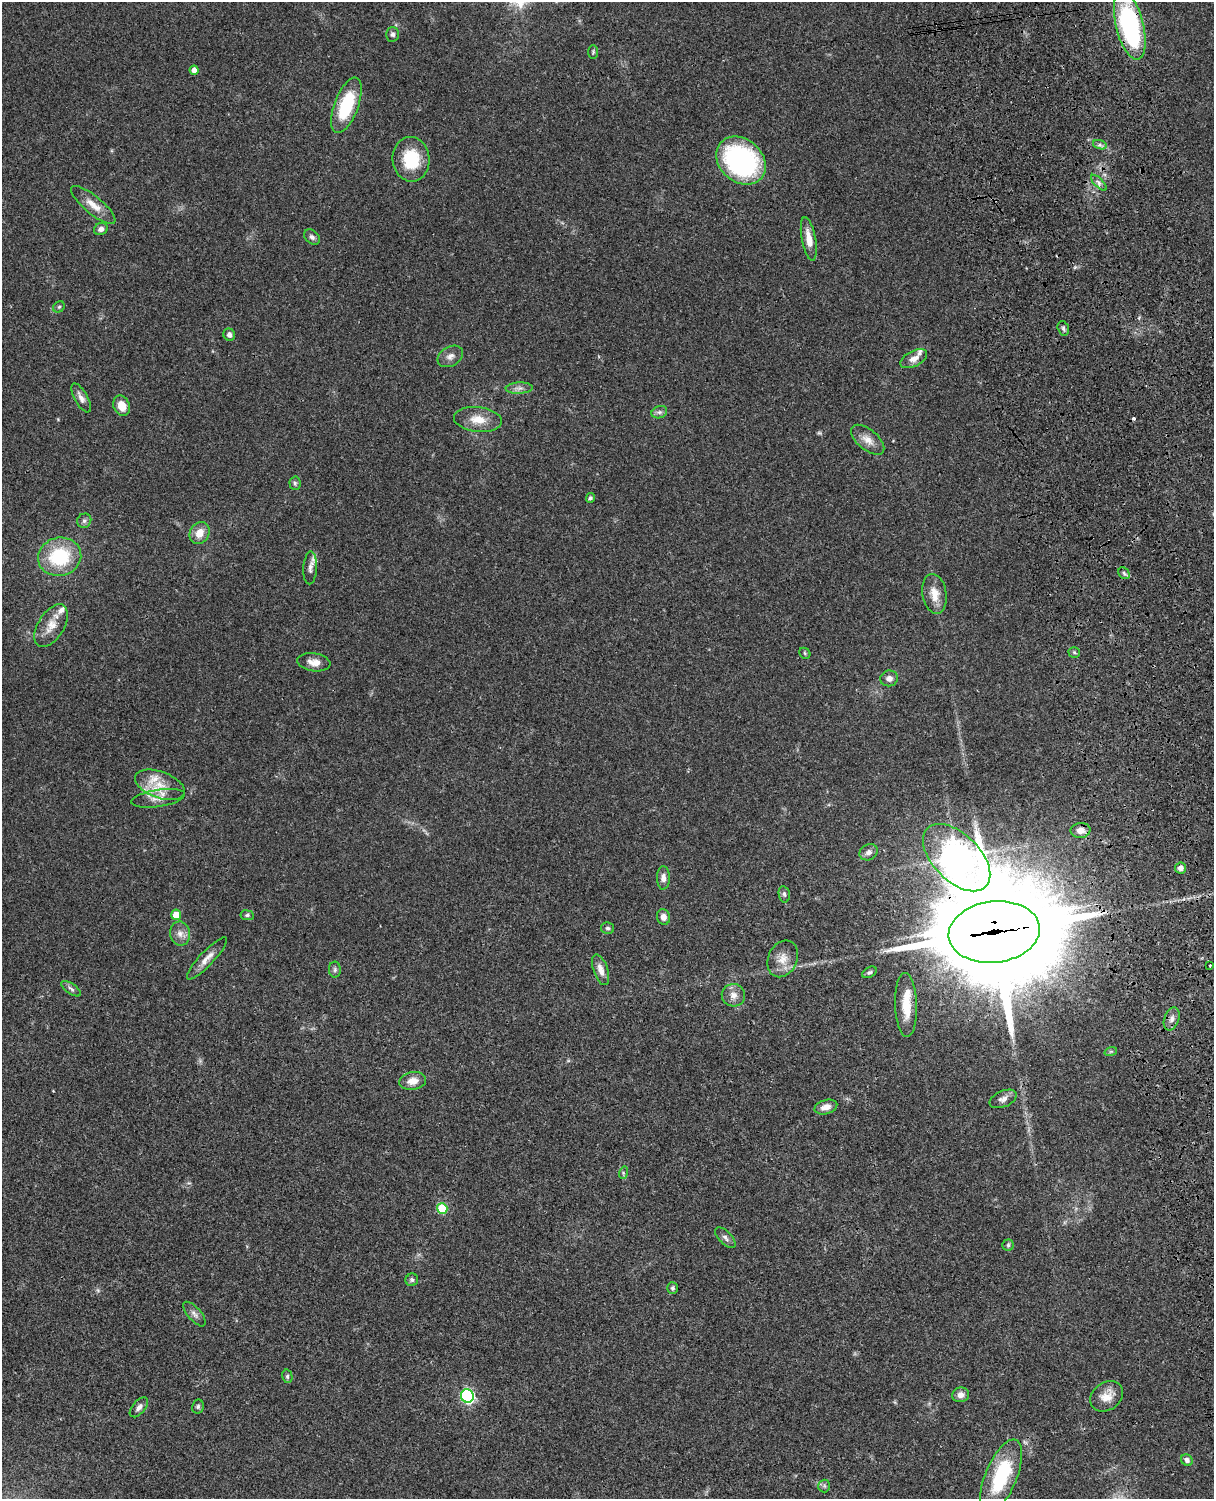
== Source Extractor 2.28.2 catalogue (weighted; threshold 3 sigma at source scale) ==
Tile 6 of 4 x 3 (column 2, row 2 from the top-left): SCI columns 1334-2545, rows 1772-3268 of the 5089 x 4926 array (HDU 1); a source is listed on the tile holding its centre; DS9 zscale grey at full resolution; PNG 1216 x 1501 px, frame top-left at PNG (2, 2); each listed source drawn as its Kron ellipse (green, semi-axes under 4 px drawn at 4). Shown black and unused: <1% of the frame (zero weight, under 3 of 4 exposures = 6% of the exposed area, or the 3 px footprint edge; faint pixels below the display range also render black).
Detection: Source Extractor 2.28.2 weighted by HDU 2 'WHT'; one run over the whole footprint, this tile lists its part. Background 0.0794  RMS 0.0059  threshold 0.0266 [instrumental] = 3 sigma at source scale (4.5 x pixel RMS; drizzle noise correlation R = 1.50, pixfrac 1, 0.05/0.05 arcsec/px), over >= 5 px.
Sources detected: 88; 1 too faint to see at this stretch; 1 cosmic-ray / hot-pixel residue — neither listed nor drawn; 5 inside a brighter listed object's ellipse — not listed separately; the other 81 listed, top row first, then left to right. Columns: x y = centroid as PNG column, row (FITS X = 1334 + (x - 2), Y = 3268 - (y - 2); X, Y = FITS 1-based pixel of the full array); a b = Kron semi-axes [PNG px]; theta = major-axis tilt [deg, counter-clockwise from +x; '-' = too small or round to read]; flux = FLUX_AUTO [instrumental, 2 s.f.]
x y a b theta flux
1130 25 35 14 -76 97
393 34 7 6 - 1.6
593 52 7 4 89 0.9
194 70 4 4 - 3.1
346 105 29 12 69 31
1100 145 7 4 -18 1.4
411 159 22 18 -86 24
741 161 27 21 -41 98
1099 183 10 4 -45 1.8
93 205 28 9 -40 7.3
101 229 7 6 - 2.9
312 237 9 6 -41 1.9
809 239 22 7 -79 6.9
59 307 6 5 - 0.97
1063 328 7 5 -74 1.4
229 335 6 5 - 2.3
450 356 14 9 30 3.3
914 359 14 7 28 4.3
519 388 13 5 2 2.7
81 398 16 6 -61 3.2
122 406 10 8 -67 7.9
659 412 8 6 19 1.8
478 419 24 12 -6 9.6
868 440 20 10 -40 6
295 483 7 5 -88 1.2
590 498 5 4 - 1.1
84 521 7 6 - 1.6
200 533 11 9 59 6.6
60 557 22 19 13 36
310 568 16 7 87 3.4
1124 573 6 5 - 1.2
934 594 20 12 -80 8.2
51 626 24 13 58 8.4
1074 652 5 5 - 1
805 653 6 5 - 0.8
314 662 17 9 -8 5
889 678 9 8 - 2.8
160 785 26 13 -20 12
158 798 27 8 9 6.6
1081 830 10 7 5 4.5
869 852 9 7 28 2.6
957 858 41 23 -45 1000
1181 868 5 5 - 2.7
663 878 11 6 88 3.1
784 894 8 5 -79 1.3
176 915 5 5 - 9.7
247 915 7 4 -7 1.1
663 917 8 6 -77 3.3
608 928 7 5 -12 1.2
994 932 46 30 7 13000
180 933 12 10 -81 4
207 958 28 7 47 5.4
783 959 19 14 65 7.6
1210 965 3 3 - 1.1
335 970 8 6 89 1.4
601 970 16 7 -71 4.8
869 972 8 5 29 1.2
71 989 11 5 -34 1.7
733 995 11 11 - 4.4
906 1005 32 11 -88 13
1172 1019 12 7 71 3
1111 1051 6 4 19 0.81
413 1081 13 8 8 5.9
1003 1099 14 8 23 3.3
826 1107 11 7 16 4.4
623 1173 6 4 74 0.83
442 1208 5 5 - 28
725 1238 13 6 -46 2.1
1008 1245 5 5 - 1
412 1280 6 6 - 1.2
672 1288 6 5 - 1.3
194 1314 15 6 -49 2.7
287 1376 7 5 -78 1.2
961 1395 8 7 - 3.1
467 1396 7 6 - 100
1107 1396 18 13 36 7.6
139 1407 12 6 49 2.8
198 1407 7 6 - 1.1
1187 1460 6 5 - 2.2
1001 1476 39 16 68 41
824 1486 6 6 - 1.2
Overlapping masked pixels (flux is a lower limit): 3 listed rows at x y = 1130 25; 957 858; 994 932
Isophote crosses this tile's border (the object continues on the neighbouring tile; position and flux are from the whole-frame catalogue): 1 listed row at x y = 1130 25